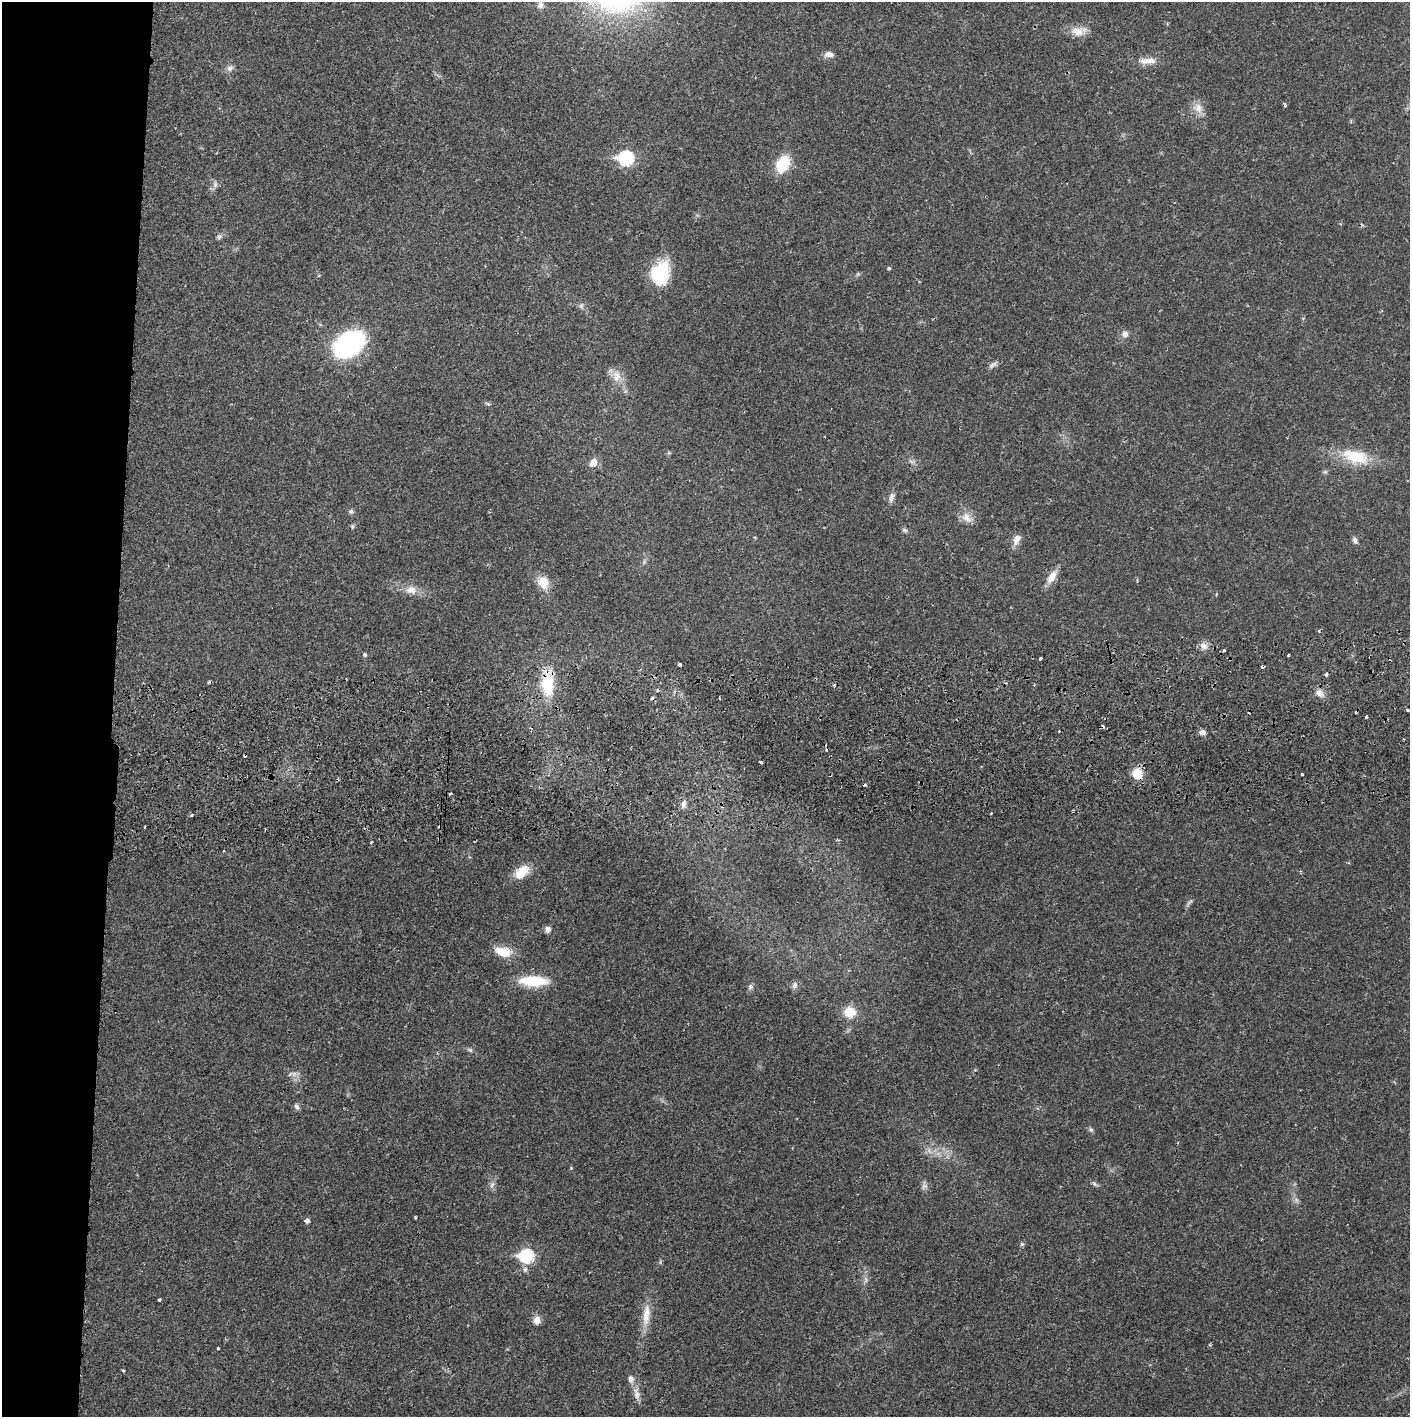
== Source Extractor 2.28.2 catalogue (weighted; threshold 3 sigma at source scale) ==
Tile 4 of 3 x 3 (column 1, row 2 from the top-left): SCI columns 4-1411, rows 1471-2885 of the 4235 x 4358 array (HDU 1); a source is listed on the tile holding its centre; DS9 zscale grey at full resolution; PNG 1412 x 1419 px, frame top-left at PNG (2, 2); no overlay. Shown black and unused: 8% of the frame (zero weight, under 2 of 3 exposures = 3% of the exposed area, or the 3 px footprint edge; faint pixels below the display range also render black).
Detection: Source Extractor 2.28.2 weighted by HDU 2 'WHT'; one run over the whole footprint, this tile lists its part. Background 0.0215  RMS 0.0035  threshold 0.0157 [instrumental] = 3 sigma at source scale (4.5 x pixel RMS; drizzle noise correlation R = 1.50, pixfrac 1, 0.05/0.05 arcsec/px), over >= 5 px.
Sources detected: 100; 4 too faint to see at this stretch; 14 cosmic-ray / hot-pixel residue — not listed; the other 82 listed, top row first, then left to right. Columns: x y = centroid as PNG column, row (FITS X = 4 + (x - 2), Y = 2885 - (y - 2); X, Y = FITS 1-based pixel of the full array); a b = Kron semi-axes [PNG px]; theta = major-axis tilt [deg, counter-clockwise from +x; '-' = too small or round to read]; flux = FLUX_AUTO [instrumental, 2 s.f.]
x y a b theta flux
540 5 9 9 - 1.5
1077 31 20 12 -6 4.2
829 54 11 7 -1 1.9
1147 61 25 8 0 3.6
230 68 10 8 44 1.6
1198 108 15 12 -33 3.4
626 158 8 7 - 53
783 164 20 13 65 11
215 184 10 6 90 1.3
219 237 9 6 17 0.98
485 266 2 2 - 0.2
889 268 4 3 - 0.67
660 273 26 20 73 17
581 306 8 6 74 0.95
1125 334 9 9 - 1.8
349 344 21 14 32 86
992 365 13 5 37 1.2
616 376 18 11 -84 4
488 404 6 4 -41 0.54
1355 456 35 16 -16 14
593 463 11 9 55 2.6
891 497 13 7 73 1.7
351 511 7 7 - 0.82
967 518 18 12 -42 3.4
352 526 6 5 - 0.59
905 530 8 5 -27 0.77
1017 539 14 9 65 2.5
1355 540 9 6 -64 1
1052 577 20 9 57 3.8
1137 580 5 3 - 0.34
543 583 18 14 -61 5.2
411 590 16 11 1 3.8
1203 646 11 8 -42 2.2
1224 650 3 3 - 0.95
365 654 5 5 - 0.67
1288 655 3 3 - 1.5
1040 658 3 3 - 1.5
679 664 3 3 - 2.7
1326 674 3 3 - 1.7
547 684 27 13 -89 14
834 685 4 4 - 0.53
1319 693 11 10 - 2.2
652 698 4 3 - 0.9
1407 710 3 3 - 0.47
1366 717 3 3 - 1
1203 732 8 6 -12 1.5
826 750 3 3 - 1.4
1137 774 11 10 - 7
1302 774 3 3 - 0.97
450 794 3 2 - 0.47
683 804 11 6 75 1.7
192 815 5 4 - 0.48
145 827 3 2 - 0.38
371 843 4 3 - 0.46
522 872 19 11 45 6.9
1190 902 13 3 48 0.7
548 929 8 7 - 1.3
503 952 21 11 -13 6.3
534 981 30 11 -1 13
794 985 10 7 70 1.3
750 987 8 7 - 0.99
850 1012 14 14 - 6.7
470 1050 8 5 -30 0.7
294 1074 9 7 -23 1.6
297 1107 9 6 -63 0.95
1091 1130 8 5 -62 0.71
571 1168 4 3 - 0.31
1094 1184 9 5 -52 0.77
492 1185 9 6 63 1.3
415 1217 3 3 - 0.86
307 1221 5 5 - 1.3
1022 1244 5 5 - 0.59
526 1256 7 7 - 42
525 1269 8 6 88 1.1
866 1279 9 4 -81 1
159 1300 3 3 - 0.53
646 1315 34 9 84 5.8
537 1320 11 8 84 2.5
218 1348 3 2 - 0.39
123 1370 3 3 - 0.39
631 1379 10 7 -84 1.7
637 1395 13 8 -82 2.2
Overlapping masked pixels (flux is a lower limit): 2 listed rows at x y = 547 684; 1137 774